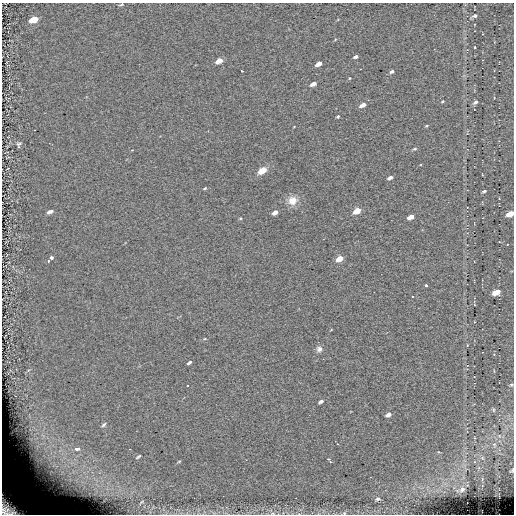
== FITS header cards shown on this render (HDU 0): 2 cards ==
NAXIS1  =                  512 / length of data axis 1
NAXIS2  =                  512 / length of data axis 2

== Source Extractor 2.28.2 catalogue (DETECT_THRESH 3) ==
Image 512 x 512 px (HDU 0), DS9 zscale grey, 1 PNG px = 1 image px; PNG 516 x 516 px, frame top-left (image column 1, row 512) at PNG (2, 3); no overlay
Background -0.0335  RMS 5.7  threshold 17.2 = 3 sigma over >= 5 px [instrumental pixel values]
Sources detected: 58; all 58 listed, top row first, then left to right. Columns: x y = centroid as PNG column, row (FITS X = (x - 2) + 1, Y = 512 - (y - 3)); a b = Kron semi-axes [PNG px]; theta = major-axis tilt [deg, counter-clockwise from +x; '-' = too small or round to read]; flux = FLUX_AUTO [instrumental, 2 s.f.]
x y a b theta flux
121 5 6 2 12 390
474 16 7 4 26 1000
34 19 7 5 19 5700
474 47 3 2 - 290
355 57 4 3 - 770
219 61 6 4 28 4100
319 64 6 4 27 2900
242 71 3 2 - 1800
392 71 5 4 - 780
313 84 5 4 - 2200
443 101 4 3 - 330
475 102 6 4 36 930
363 105 6 4 29 2700
338 117 4 3 - 450
426 126 4 3 - 340
19 144 8 5 20 820
415 149 5 4 - 530
262 171 7 5 33 5600
390 178 5 3 - 1300
205 188 4 3 - 430
484 191 4 2 - 740
292 200 11 10 - 4300
357 211 6 4 29 8800
50 212 7 4 23 1300
275 212 5 4 - 2400
510 214 6 4 26 4700
411 217 5 4 - 4000
240 218 4 4 - 370
507 244 3 2 - 520
51 257 3 3 - 4000
339 259 5 4 - 6600
48 261 3 2 - 430
426 285 3 3 - 1900
496 292 6 4 21 5100
412 297 3 2 - 540
331 330 3 2 - 240
205 339 4 3 - 310
319 349 8 7 - 1500
189 362 5 3 - 770
512 385 5 4 - 490
187 386 3 3 - 830
321 401 5 3 - 1000
493 410 6 4 -89 350
388 415 6 4 23 1500
104 425 8 4 45 760
337 444 3 2 - 330
77 449 8 5 -1 2500
138 457 5 2 - 460
328 459 3 3 - 530
179 461 5 3 - 350
330 462 3 2 - 770
51 463 28 18 89 26000
513 470 4 2 - 360
462 489 6 6 - 870
378 499 6 5 - 810
10 507 25 17 -37 27000
273 513 7 4 0 680
344 513 5 5 - 510
At the frame edge (FLAGS 8, measured only in part): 6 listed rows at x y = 510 214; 512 385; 513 470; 10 507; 273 513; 344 513